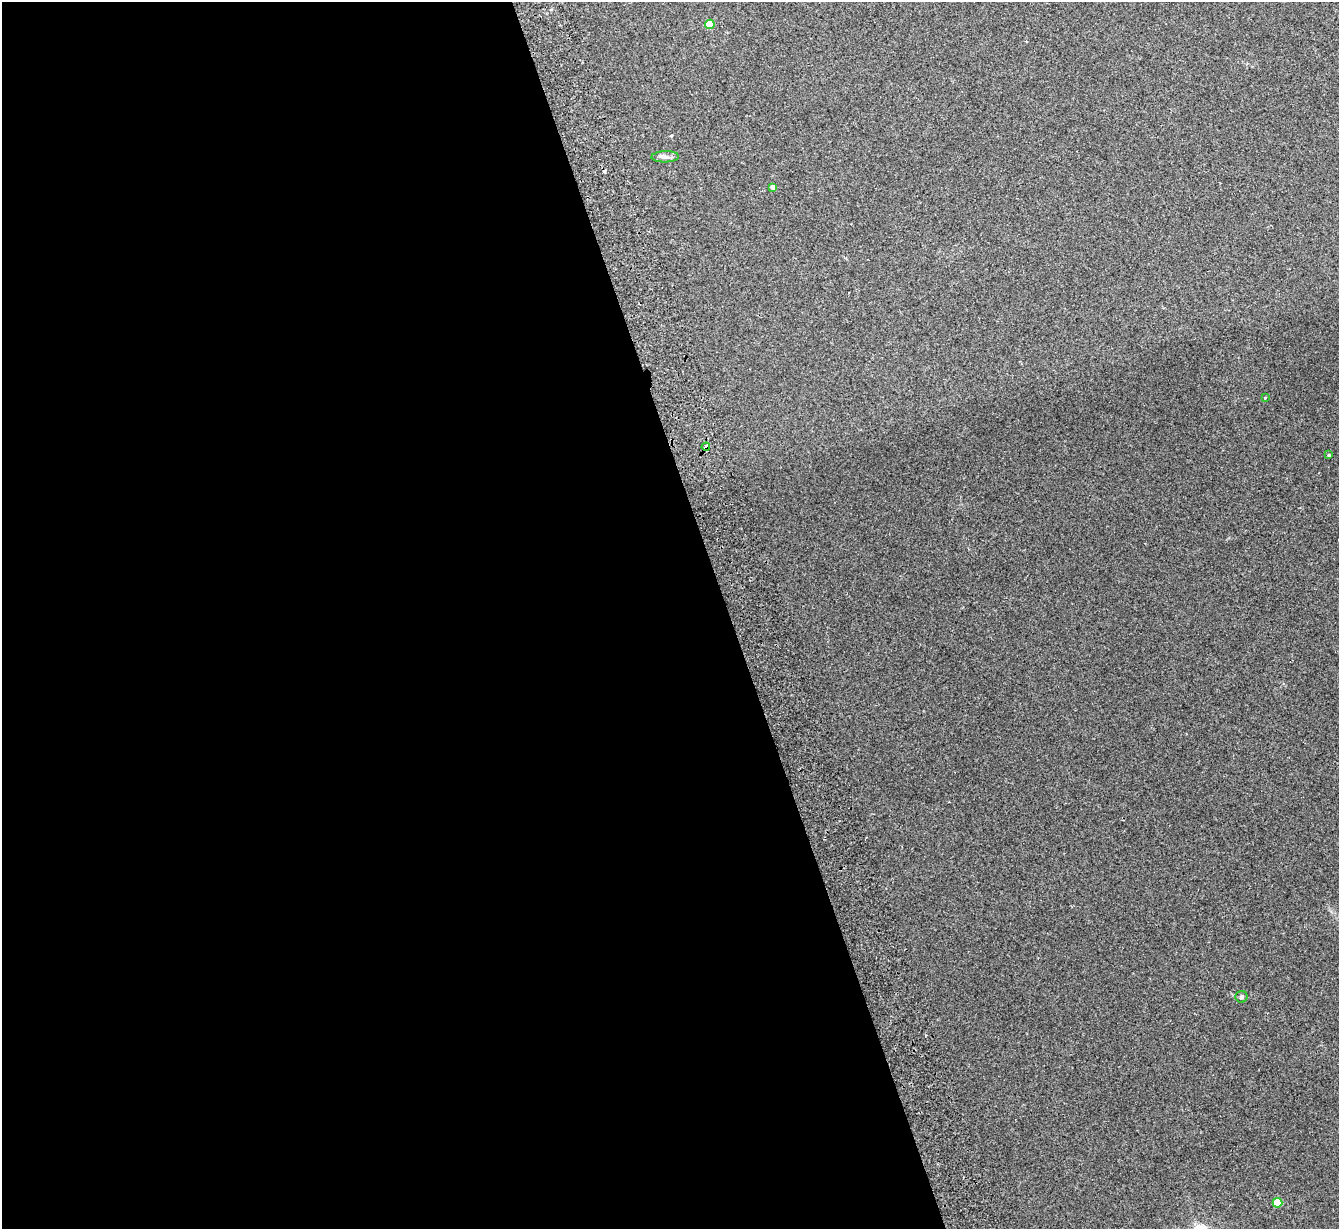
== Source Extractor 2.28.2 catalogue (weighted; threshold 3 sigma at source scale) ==
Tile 9 of 4 x 4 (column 1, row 3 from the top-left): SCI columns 57-1393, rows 1399-2625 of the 5459 x 5375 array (HDU 1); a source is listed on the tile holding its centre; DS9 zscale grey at full resolution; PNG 1341 x 1231 px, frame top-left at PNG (2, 2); each listed source drawn as its Kron ellipse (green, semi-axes under 4 px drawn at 4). Shown black and unused: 54% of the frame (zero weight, under 2 of 3 exposures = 3% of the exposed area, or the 3 px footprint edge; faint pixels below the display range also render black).
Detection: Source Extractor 2.28.2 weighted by HDU 2 'WHT'; one run over the whole footprint, this tile lists its part. Background 0.0807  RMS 0.0082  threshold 0.037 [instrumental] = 3 sigma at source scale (4.5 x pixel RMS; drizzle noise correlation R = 1.50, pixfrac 1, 0.05/0.05 arcsec/px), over >= 5 px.
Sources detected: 9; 1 cosmic-ray / hot-pixel residue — neither listed nor drawn; the other 8 listed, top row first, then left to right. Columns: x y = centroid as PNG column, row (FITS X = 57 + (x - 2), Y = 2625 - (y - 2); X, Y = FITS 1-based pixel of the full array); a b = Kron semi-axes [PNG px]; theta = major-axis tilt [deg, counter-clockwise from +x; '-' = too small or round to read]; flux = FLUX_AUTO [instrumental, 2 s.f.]
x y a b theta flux
710 24 5 4 - 22
665 157 14 5 3 3.3
773 187 4 4 - 3.9
1265 398 4 3 - 0.65
706 447 4 4 - 5.9
1329 455 3 3 - 1.2
1242 997 6 6 - 1.7
1277 1203 5 5 - 21
Overlapping masked pixels (flux is a lower limit): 1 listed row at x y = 706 447